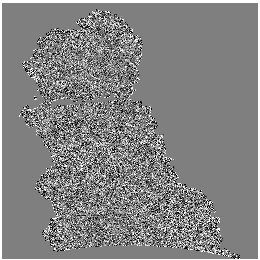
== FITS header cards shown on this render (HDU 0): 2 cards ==
NAXIS1  =                  256 / length of data axis 1
NAXIS2  =                  256 / length of data axis 2

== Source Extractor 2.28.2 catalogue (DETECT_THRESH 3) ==
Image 256 x 256 px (HDU 0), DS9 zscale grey, 1 PNG px = 1 image px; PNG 260 x 260 px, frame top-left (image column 1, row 256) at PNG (2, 3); no overlay
Background -0.00399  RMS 2.1e-06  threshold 6.44e-06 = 3 sigma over >= 5 px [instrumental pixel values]
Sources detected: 188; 108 with non-positive FLUX_AUTO (blend fragments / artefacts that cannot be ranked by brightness) are not listed; the other 80 listed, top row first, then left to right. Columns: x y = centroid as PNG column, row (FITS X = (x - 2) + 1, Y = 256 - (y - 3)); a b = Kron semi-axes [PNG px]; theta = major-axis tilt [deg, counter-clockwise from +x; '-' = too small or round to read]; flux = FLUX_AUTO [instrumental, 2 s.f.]
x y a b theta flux
106 11 3 2 - 0.12
108 12 2 2 - 0.07
96 13 8 6 3 0.029
90 16 3 2 - 0.49
79 19 3 2 - 0.24
76 22 3 2 - 0.099
126 26 4 2 - 0.15
55 29 2 2 - 0.095
123 29 2 2 - 0.03
132 29 3 2 - 1.1
40 37 3 2 - 0.11
112 43 3 2 - 0.12
34 49 4 2 - 0.27
39 51 4 2 - 0.17
50 53 3 3 - 0.079
46 55 2 2 - 0.039
121 56 2 2 - 0.032
24 66 6 3 18 0.55
75 69 4 2 - 0.037
71 71 3 2 - 0.13
126 74 4 2 - 0.098
54 75 4 2 - 0.085
61 75 3 2 - 0.18
138 78 4 2 - 0.25
110 79 3 2 - 0.068
134 81 4 2 - 0.094
137 82 3 2 - 0.063
131 84 6 3 -14 0.053
82 86 2 2 - 0.0091
132 88 3 2 - 0.24
85 89 4 2 - 0.21
108 92 3 2 - 0.096
121 94 5 2 - 0.036
34 95 3 2 - 0.036
77 95 3 2 - 0.044
42 96 2 2 - 0.1
46 96 2 2 - 0.014
87 96 3 2 - 0.17
130 96 10 3 64 0.57
109 97 4 2 - 0.19
63 98 7 2 18 0.82
35 99 4 2 - 0.14
121 100 3 2 - 0.082
149 106 3 3 - 0.13
137 108 7 4 86 0.046
150 110 6 2 -83 0.16
19 115 4 2 - 0.4
130 117 5 3 - 0.064
135 118 5 2 - 0.055
78 124 3 2 - 0.13
135 127 6 2 -37 0.036
146 130 3 2 - 0.066
71 132 4 2 - 0.2
119 132 4 2 - 0.15
67 136 4 2 - 0.0038
146 137 3 3 - 0.25
98 138 3 2 - 0.023
120 148 6 2 -20 0.14
131 148 4 3 - 0.0017
135 149 2 2 - 0.095
62 158 8 3 -14 0.097
69 161 3 2 - 0.04
168 163 3 2 - 0.23
170 171 3 2 - 0.24
93 185 2 2 - 0.067
144 195 4 2 - 0.18
183 196 2 2 - 0.059
85 197 3 2 - 0.12
199 201 6 2 10 0.12
72 204 2 2 - 0.21
80 213 3 2 - 0.13
109 216 4 2 - 0.23
216 219 13 7 -39 0.39
96 221 3 2 - 0.1
91 222 4 2 - 0.064
86 223 3 2 - 0.2
123 225 2 2 - 0.12
101 231 2 2 - 0.18
216 237 4 2 - 0.19
52 239 2 2 - 0.32
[108 non-positive-flux detections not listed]